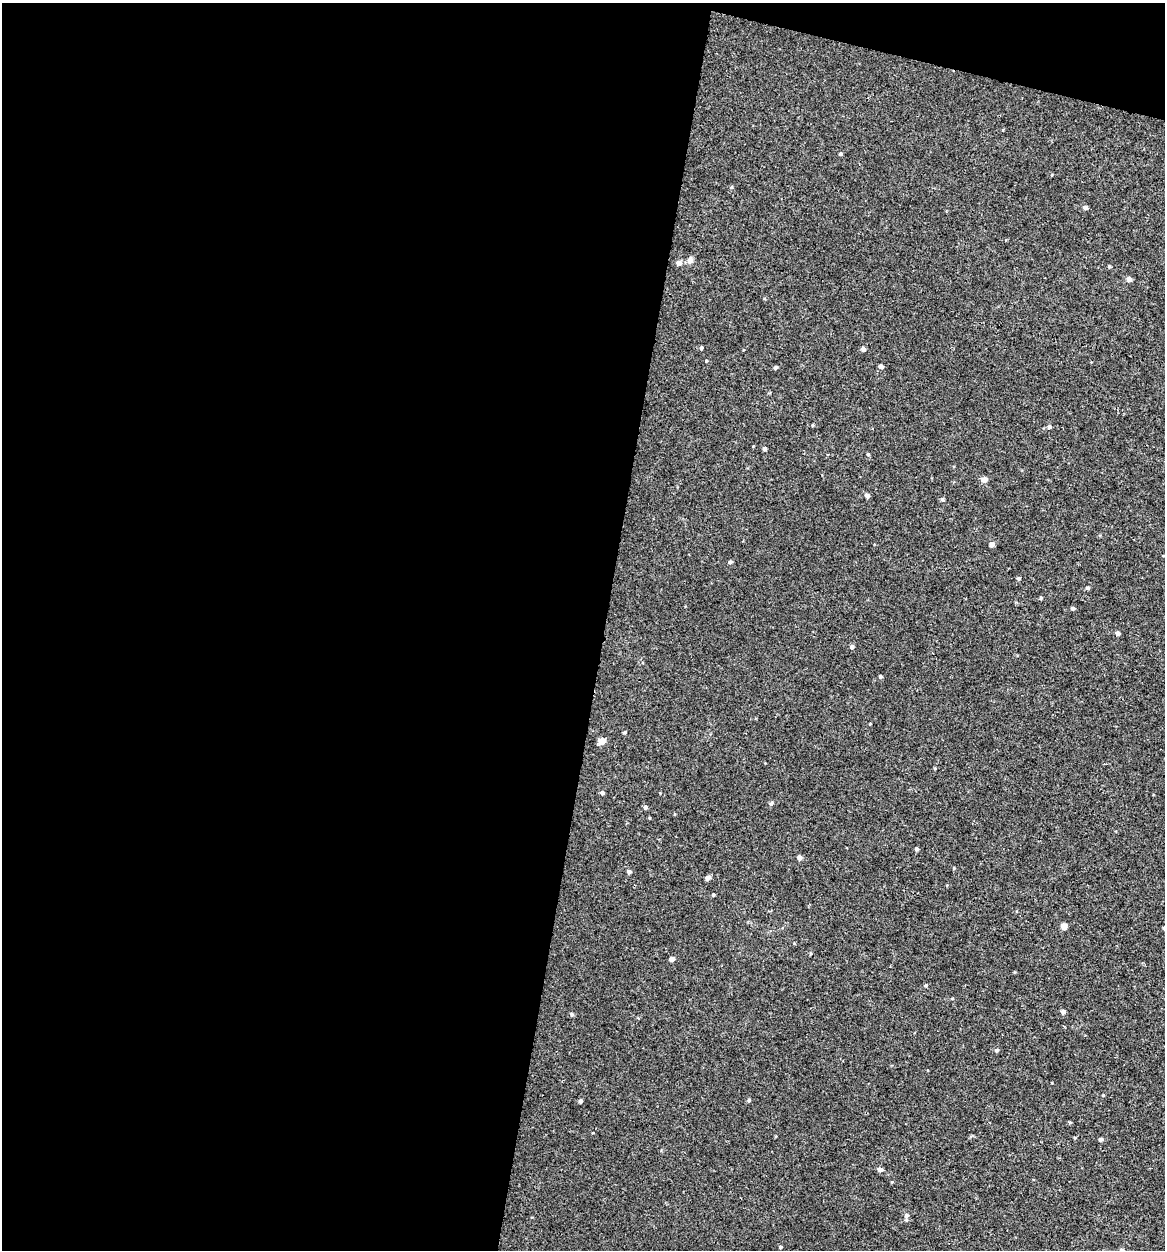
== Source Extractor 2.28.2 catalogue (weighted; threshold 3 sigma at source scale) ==
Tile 1 of 4 x 4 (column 1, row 1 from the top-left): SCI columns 273-1435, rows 3767-5014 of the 5257 x 5027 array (HDU 1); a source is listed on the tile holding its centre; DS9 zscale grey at full resolution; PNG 1167 x 1252 px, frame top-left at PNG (2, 3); no overlay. Shown black and unused: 54% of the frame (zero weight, under 3 of 4 exposures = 4% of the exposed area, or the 3 px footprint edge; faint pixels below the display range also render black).
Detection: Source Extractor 2.28.2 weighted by HDU 2 'WHT'; one run over the whole footprint, this tile lists its part. Background -2.61e-04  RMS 0.0026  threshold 0.0118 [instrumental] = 3 sigma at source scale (4.5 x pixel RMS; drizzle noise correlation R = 1.50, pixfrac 1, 0.0396/0.0396 arcsec/px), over >= 5 px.
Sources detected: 50; all 50 listed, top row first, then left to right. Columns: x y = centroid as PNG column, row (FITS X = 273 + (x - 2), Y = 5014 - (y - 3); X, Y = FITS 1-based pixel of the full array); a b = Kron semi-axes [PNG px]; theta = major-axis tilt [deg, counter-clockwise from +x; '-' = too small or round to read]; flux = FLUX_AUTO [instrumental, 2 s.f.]
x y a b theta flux
840 154 4 3 - 0.4
731 187 5 3 - 0.26
1085 208 6 5 - 0.6
690 260 6 5 - 1.5
679 263 5 5 - 1.4
1109 267 4 4 - 0.27
1129 279 5 5 - 1.1
701 348 4 3 - 0.4
863 349 5 4 - 0.78
706 361 4 3 - 0.19
881 366 5 4 - 0.76
776 367 4 4 - 0.4
1049 427 5 5 - 0.5
764 449 4 4 - 0.61
984 479 5 5 - 1.7
867 495 5 4 - 0.75
942 499 5 4 - 0.37
992 544 5 4 - 1.1
730 562 5 4 - 0.46
1018 579 4 4 - 0.32
1087 588 5 4 - 0.35
1041 598 5 4 - 0.27
1073 608 4 4 - 0.4
1118 633 5 4 - 0.65
852 647 5 4 - 0.55
880 676 4 4 - 0.34
625 732 4 4 - 0.28
602 741 5 5 - 2.8
602 793 5 4 - 0.46
771 803 6 4 71 0.32
645 807 5 4 - 0.48
917 849 4 4 - 0.39
799 858 5 5 - 0.79
954 868 4 4 - 0.21
629 872 5 5 - 0.47
708 878 5 4 - 0.95
713 895 4 3 - 0.28
1064 926 5 4 - 2.3
672 959 5 4 - 1.1
926 985 4 4 - 0.28
1063 1012 5 4 - 0.6
572 1014 5 4 - 0.43
996 1050 5 4 - 0.39
749 1100 4 4 - 0.4
580 1101 4 4 - 0.6
1100 1139 5 4 - 0.54
880 1170 6 5 - 0.72
906 1216 6 5 - 0.79
780 1247 4 3 - 0.31
1122 1250 5 5 - 0.52
Isophote crosses this tile's border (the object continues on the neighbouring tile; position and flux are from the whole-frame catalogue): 1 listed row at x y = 1122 1250